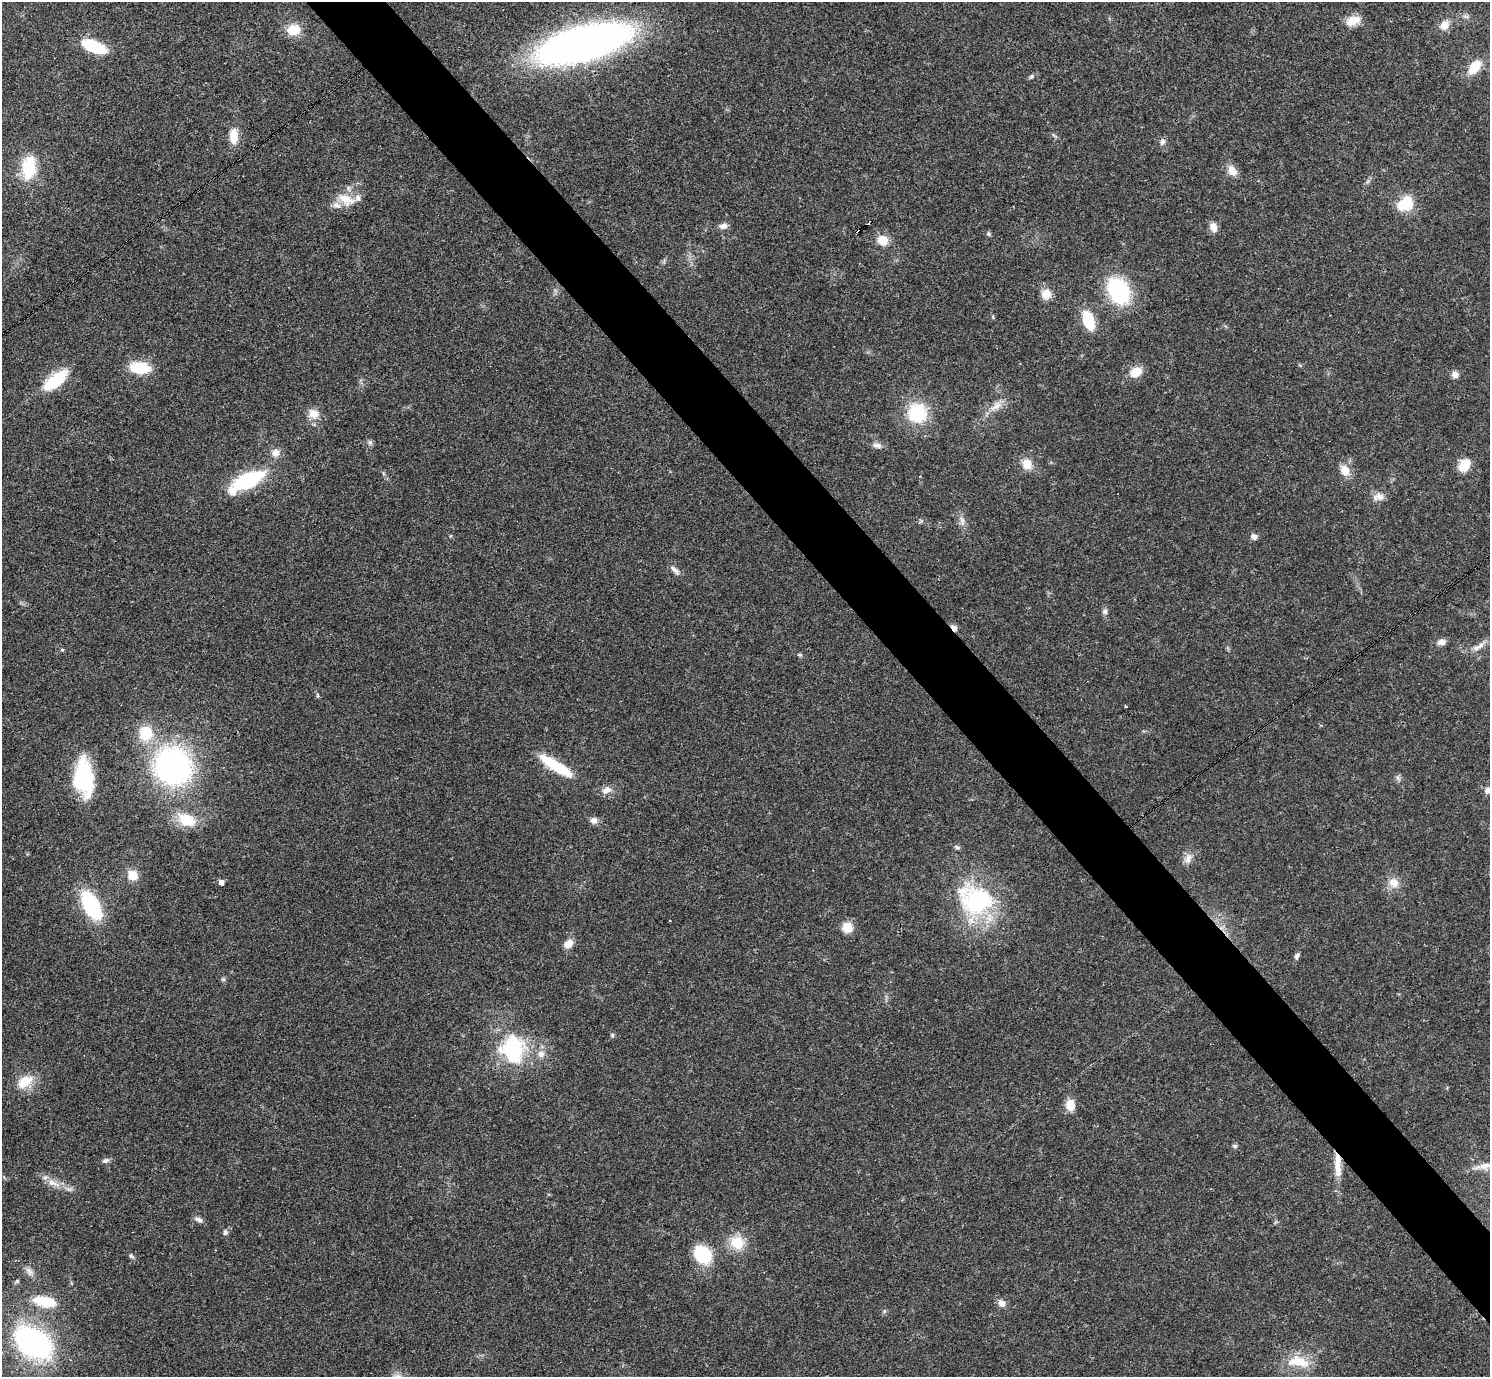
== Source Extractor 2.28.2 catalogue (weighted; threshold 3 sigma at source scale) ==
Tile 6 of 4 x 4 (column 2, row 2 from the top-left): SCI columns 1489-2976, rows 2906-4280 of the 5955 x 5951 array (HDU 1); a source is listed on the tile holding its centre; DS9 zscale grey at full resolution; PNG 1492 x 1379 px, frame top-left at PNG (2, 2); no overlay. Shown black and unused: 5% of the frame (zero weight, under 3 of 4 exposures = <1% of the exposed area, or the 3 px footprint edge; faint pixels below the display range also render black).
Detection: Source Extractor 2.28.2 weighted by HDU 2 'WHT'; one run over the whole footprint, this tile lists its part. Background 0.0352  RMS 0.0026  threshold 0.0118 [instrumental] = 3 sigma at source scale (4.5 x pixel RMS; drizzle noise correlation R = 1.50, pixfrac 1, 0.05/0.05 arcsec/px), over >= 5 px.
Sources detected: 96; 3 cosmic-ray / hot-pixel residue — not listed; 4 inside a brighter listed object's ellipse — not listed separately; the other 89 listed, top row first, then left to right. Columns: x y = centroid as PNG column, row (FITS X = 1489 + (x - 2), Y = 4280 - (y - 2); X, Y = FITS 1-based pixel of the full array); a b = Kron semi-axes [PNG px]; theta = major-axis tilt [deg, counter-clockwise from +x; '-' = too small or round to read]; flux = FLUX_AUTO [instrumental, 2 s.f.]
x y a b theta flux
1466 16 11 4 -11 0.69
1353 21 18 11 19 3.3
1444 25 13 10 51 2.6
294 30 16 13 7 4.8
583 43 73 25 15 190
94 46 21 9 -23 14
1474 67 17 10 49 5.7
1031 76 7 5 47 0.5
234 136 15 8 -89 4.6
1163 142 8 7 - 0.88
29 168 24 14 85 10
1232 171 14 10 -60 2.6
346 199 25 14 -25 4.9
1407 203 16 14 -89 7.5
723 226 11 7 4 1.3
1213 227 11 8 -74 2
858 232 4 3 - 1.4
988 234 6 5 - 0.45
883 240 10 9 - 4.7
1119 291 24 17 -60 25
1046 294 13 12 - 2.7
1088 321 19 10 -70 8.6
140 368 21 11 -5 9.7
1136 372 13 9 28 4.4
1455 375 8 8 - 1.4
56 380 31 13 40 11
996 406 19 9 31 2.6
917 413 17 16 - 16
313 414 13 12 - 2.9
370 442 7 7 - 0.72
877 445 13 7 -15 1.2
275 453 11 10 - 1.8
1027 464 11 10 - 3.7
1464 465 17 12 60 4.1
1345 470 14 10 -58 3.2
248 480 37 16 24 19
1379 497 13 11 -24 2
962 520 9 6 -55 1
1254 537 6 6 - 1.3
675 570 15 6 -43 1.2
1105 611 8 7 - 0.8
954 628 9 5 -53 1.3
1441 642 9 7 9 1.6
1481 645 15 6 40 1.7
62 650 5 4 - 0.29
799 655 8 4 -8 0.41
317 695 6 4 -89 0.35
1126 706 3 3 - 0.23
146 733 13 12 - 9
173 766 32 30 -54 70
556 766 41 10 -31 11
83 777 37 19 -85 21
1398 778 7 6 - 0.68
606 790 14 8 26 1.9
1487 790 9 8 - 1.1
187 820 23 15 -25 6.9
594 820 9 8 - 1.3
957 847 9 5 -38 0.53
1188 858 16 9 70 1.9
132 875 10 9 - 4.1
221 882 5 4 - 1.1
1394 882 14 12 -28 2.9
976 900 46 36 -20 32
91 906 23 11 -62 29
847 927 11 11 - 3.8
568 944 11 8 41 2.3
1297 956 9 6 59 0.73
223 979 6 5 - 0.45
612 1035 5 5 - 0.43
513 1049 27 22 -81 25
541 1054 11 10 - 1.8
25 1082 22 13 33 5.3
1070 1105 13 10 -85 3.4
1235 1146 7 5 -16 0.48
105 1161 10 6 13 0.88
1337 1165 34 8 -88 4.7
1485 1166 18 9 10 2.2
53 1183 23 7 -21 3
199 1220 11 6 -25 1.1
225 1232 7 6 - 0.73
737 1243 16 15 - 6.4
703 1254 16 13 -50 14
131 1256 8 5 -48 0.54
29 1271 14 7 -58 1.6
44 1302 27 11 -10 9
1002 1303 10 8 -45 1.5
884 1311 6 4 88 0.41
33 1343 37 24 -34 58
1298 1361 33 15 -9 6.9
Overlapping masked pixels (flux is a lower limit): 3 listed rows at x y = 858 232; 954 628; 1337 1165
Isophote crosses this tile's border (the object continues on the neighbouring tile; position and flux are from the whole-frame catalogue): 1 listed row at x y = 1487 790